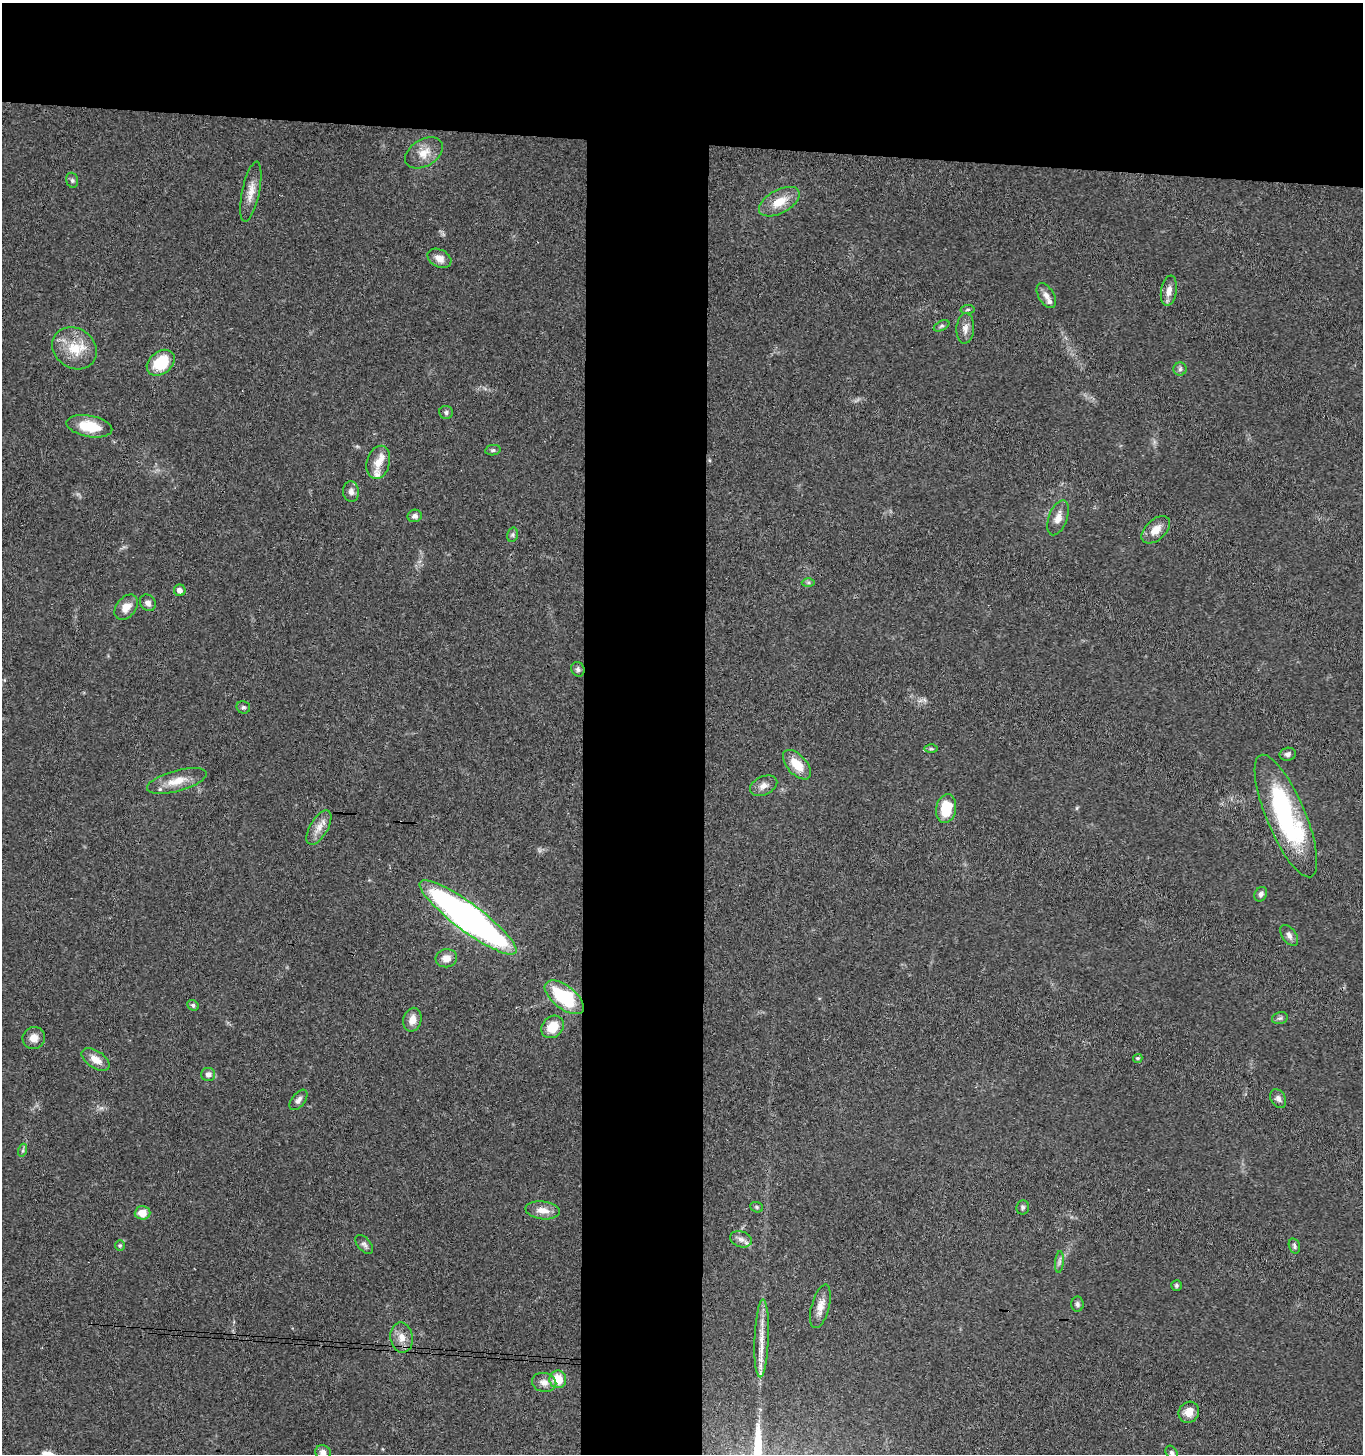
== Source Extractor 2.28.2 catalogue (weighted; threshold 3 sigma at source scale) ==
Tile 2 of 3 x 3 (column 2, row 1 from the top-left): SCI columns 1566-2926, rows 2911-4362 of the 4444 x 4370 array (HDU 1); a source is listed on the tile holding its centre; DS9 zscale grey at full resolution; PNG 1365 x 1456 px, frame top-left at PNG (2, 3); each listed source drawn as its Kron ellipse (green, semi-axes under 4 px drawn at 4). Shown black and unused: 18% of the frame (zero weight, under 3 of 4 exposures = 6% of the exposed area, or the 3 px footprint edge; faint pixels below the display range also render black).
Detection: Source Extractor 2.28.2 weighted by HDU 2 'WHT'; one run over the whole footprint, this tile lists its part. Background 0.0688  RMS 0.0053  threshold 0.0241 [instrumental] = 3 sigma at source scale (4.5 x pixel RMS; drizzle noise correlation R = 1.50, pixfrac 1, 0.05/0.05 arcsec/px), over >= 5 px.
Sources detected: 75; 1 cosmic-ray / hot-pixel residue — neither listed nor drawn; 3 inside a brighter listed object's ellipse — not listed separately; the other 71 listed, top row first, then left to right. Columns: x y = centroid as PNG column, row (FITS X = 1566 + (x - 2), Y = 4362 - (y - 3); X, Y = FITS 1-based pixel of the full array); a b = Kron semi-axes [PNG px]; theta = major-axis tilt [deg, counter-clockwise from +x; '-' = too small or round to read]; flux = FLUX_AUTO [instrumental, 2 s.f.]
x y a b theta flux
424 153 20 13 31 7.3
72 180 8 6 -74 1.2
251 192 30 8 78 6.5
779 202 22 11 28 9.9
439 258 13 8 -28 4.3
1169 291 15 8 80 3.8
1046 295 14 7 -59 3.1
968 310 7 4 7 0.86
941 326 8 4 26 1.1
965 328 15 9 86 3.7
74 348 23 19 -35 15
161 363 15 11 38 20
1180 369 6 6 - 1.3
446 412 7 6 - 1.4
89 426 23 10 -10 16
493 450 8 5 9 1.1
378 462 17 11 74 6
351 492 10 8 -84 2.6
415 516 7 6 - 2.1
1058 518 18 9 70 4.8
1156 530 17 10 43 6.2
512 535 7 5 74 1.1
808 583 6 4 -1 0.91
180 590 6 5 - 2.4
148 603 9 7 -52 2.4
126 607 14 9 51 5.9
578 669 7 6 - 1.5
243 707 7 6 - 1.1
931 749 6 4 -1 0.81
1288 754 8 6 12 1.9
797 765 18 9 -48 11
177 781 31 10 15 9.4
764 786 14 9 25 3.6
946 808 14 10 80 17
1286 816 66 19 -67 76
319 828 19 9 60 5.4
1261 894 7 6 - 1.7
468 917 59 13 -37 240
1289 935 12 7 -54 2.2
446 958 11 9 9 4.9
564 997 23 11 -38 33
193 1005 6 5 - 1.3
1280 1018 8 6 12 1.4
412 1020 12 9 76 5
553 1027 12 10 45 10
34 1038 11 10 - 4.2
1138 1058 5 4 - 0.92
96 1059 16 8 -32 6.1
208 1074 7 6 - 2.7
1278 1099 10 7 -60 2.1
298 1100 12 6 52 2.2
23 1150 6 4 72 0.96
757 1207 6 5 - 0.81
1023 1207 7 6 - 1.2
543 1210 17 9 -7 5.6
142 1213 8 6 2 6.5
741 1239 11 8 -19 2.6
364 1244 11 6 -48 1.7
120 1245 5 5 - 0.79
1294 1246 8 5 -74 1.2
1059 1262 11 4 85 1.6
1176 1285 5 5 - 0.85
1077 1304 7 6 - 1.4
820 1306 22 9 75 5.7
402 1338 15 11 -80 5.7
762 1338 39 7 88 9.1
558 1379 9 8 - 10
544 1382 12 9 -13 4.1
1189 1412 11 9 55 5.7
323 1452 8 7 - 2.9
1172 1453 8 5 -58 1.4
Isophote crosses this tile's border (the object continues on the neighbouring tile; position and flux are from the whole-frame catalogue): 2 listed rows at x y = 323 1452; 1172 1453